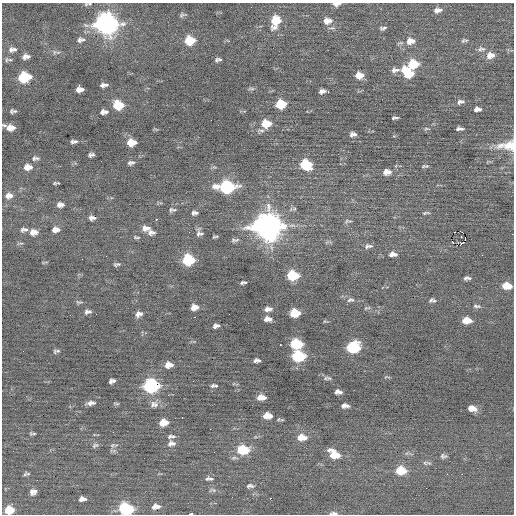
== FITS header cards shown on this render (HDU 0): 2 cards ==
NAXIS1  =                  512 / Axis length
NAXIS2  =                  512 / Axis length

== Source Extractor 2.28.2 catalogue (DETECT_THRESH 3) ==
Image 512 x 512 px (HDU 0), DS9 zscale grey, 1 PNG px = 1 image px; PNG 516 x 516 px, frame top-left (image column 1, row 512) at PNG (2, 3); no overlay
Background -0.0155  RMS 0.74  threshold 2.21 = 3 sigma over >= 5 px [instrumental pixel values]
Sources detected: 171; all 171 listed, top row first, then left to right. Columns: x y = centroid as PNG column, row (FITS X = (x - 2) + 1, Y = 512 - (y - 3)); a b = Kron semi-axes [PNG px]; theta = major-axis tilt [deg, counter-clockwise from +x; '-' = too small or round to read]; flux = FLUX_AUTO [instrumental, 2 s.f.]
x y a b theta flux
86 4 6 5 - 85
336 4 8 5 4 230
438 10 9 6 10 260
182 15 9 4 14 99
275 21 14 9 71 1100
327 21 11 8 4 420
108 24 10 7 -1 14000
104 25 12 7 -85 16000
383 28 7 4 11 110
79 40 8 6 77 130
83 40 6 5 - 94
190 40 9 7 2 1400
464 40 9 5 8 100
410 41 12 9 8 480
14 49 7 5 -20 110
481 49 12 6 -2 190
11 50 9 7 -81 160
58 52 8 4 0 110
490 55 11 8 10 410
28 56 6 5 - 130
24 57 8 5 73 180
219 59 5 4 - 72
10 60 8 4 -1 93
216 60 6 4 -78 83
413 64 10 7 11 1500
395 70 14 6 2 240
408 73 12 8 -44 1500
359 75 8 6 4 520
24 77 9 7 8 2700
104 85 7 4 5 180
81 89 5 4 - 190
251 89 10 4 4 90
78 90 6 3 75 150
322 91 7 4 8 170
328 92 3 2 - 53
460 102 10 6 12 170
281 104 8 7 - 1400
118 105 8 7 - 1600
477 109 7 4 3 220
13 111 6 4 3 120
102 112 6 5 - 130
106 112 5 5 - 87
395 118 7 3 3 100
211 120 2 2 - 50
266 124 10 8 3 1100
11 127 9 6 0 470
427 129 8 3 -5 68
460 129 7 4 -4 150
353 134 8 5 9 200
74 141 8 4 4 140
131 142 8 6 3 740
500 145 18 9 23 460
509 146 17 13 0 760
91 155 6 4 8 140
35 158 10 5 2 150
101 161 2 2 - 44
131 163 8 5 10 140
306 165 9 8 - 2200
425 166 6 3 4 80
28 167 10 7 1 400
387 172 9 6 7 370
54 183 6 6 - 77
226 187 12 7 0 5600
9 195 10 8 5 300
60 205 8 6 0 220
172 210 9 5 -2 130
195 213 8 5 0 140
426 213 9 3 6 79
91 218 6 4 -76 130
93 218 8 5 -31 120
156 219 2 2 - 510
348 221 11 5 4 110
267 227 13 11 0 50000
146 228 11 7 -1 300
24 230 10 6 7 180
56 230 8 6 7 280
33 232 10 7 1 340
151 232 10 6 -6 190
455 232 2 2 - 34
198 234 19 6 85 220
461 236 3 2 - 46
136 237 10 4 -9 87
215 237 6 3 11 72
465 239 2 2 - 46
235 240 11 5 7 130
20 243 9 3 6 79
461 243 3 3 - 100
368 246 12 6 6 180
393 254 10 6 1 260
188 260 8 7 - 3500
198 260 3 3 - 63
45 262 9 2 10 48
117 264 8 4 10 100
293 275 8 6 1 2400
467 278 7 4 3 140
245 282 4 3 - 48
242 283 5 4 - 73
507 286 8 6 -5 780
351 300 11 6 5 170
432 300 9 6 -2 130
79 302 9 5 -2 89
477 306 11 5 -6 130
194 307 7 5 10 400
367 308 9 4 16 76
268 309 9 5 6 240
88 312 8 5 4 170
295 313 8 6 2 1500
137 314 9 4 78 160
141 314 10 6 53 160
229 314 2 2 - 35
195 317 3 2 - 130
268 319 8 5 0 290
467 320 8 5 -1 630
325 321 7 3 12 51
216 326 6 4 9 170
296 344 9 7 -2 2600
280 345 3 2 - 260
353 347 9 7 10 3700
56 351 7 4 14 100
298 356 9 7 0 3600
259 360 4 3 - 77
255 361 5 3 - 90
169 365 8 6 6 420
387 377 10 3 -5 54
325 378 8 6 32 120
110 381 5 3 - 100
114 381 5 4 - 95
151 386 9 7 3 8100
216 386 7 5 -26 110
337 392 5 3 - 130
340 392 6 5 - 120
261 397 8 5 1 510
90 403 10 5 7 230
116 403 8 3 -5 65
153 404 10 6 70 180
156 405 9 6 73 170
343 406 5 4 - 140
347 406 6 4 -19 120
472 408 9 6 -14 400
267 416 9 6 -1 630
182 418 2 2 - 46
163 422 8 5 7 700
210 429 2 2 - 100
113 432 2 2 - 24
32 433 8 3 -4 84
171 436 10 5 5 150
300 437 8 6 64 380
304 438 7 7 - 340
171 443 10 7 6 240
95 445 10 6 18 120
112 445 8 7 - 150
243 450 10 7 0 2000
117 452 5 4 - 70
334 454 12 8 -34 1000
443 456 8 6 -3 140
425 463 9 6 -5 140
401 470 11 8 -3 1100
28 474 8 5 -33 97
462 474 2 2 - 24
207 479 8 6 40 120
211 479 6 4 15 83
250 486 10 5 -1 130
213 490 11 5 0 140
33 492 8 7 - 240
270 498 2 2 - 380
82 499 7 5 5 230
156 506 9 5 5 220
126 509 10 8 -17 4200
9 510 8 7 - 1100
333 513 10 4 1 150
191 514 3 2 - 590
At the frame edge (FLAGS 8, measured only in part): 7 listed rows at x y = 86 4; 336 4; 509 146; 126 509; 9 510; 333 513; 191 514